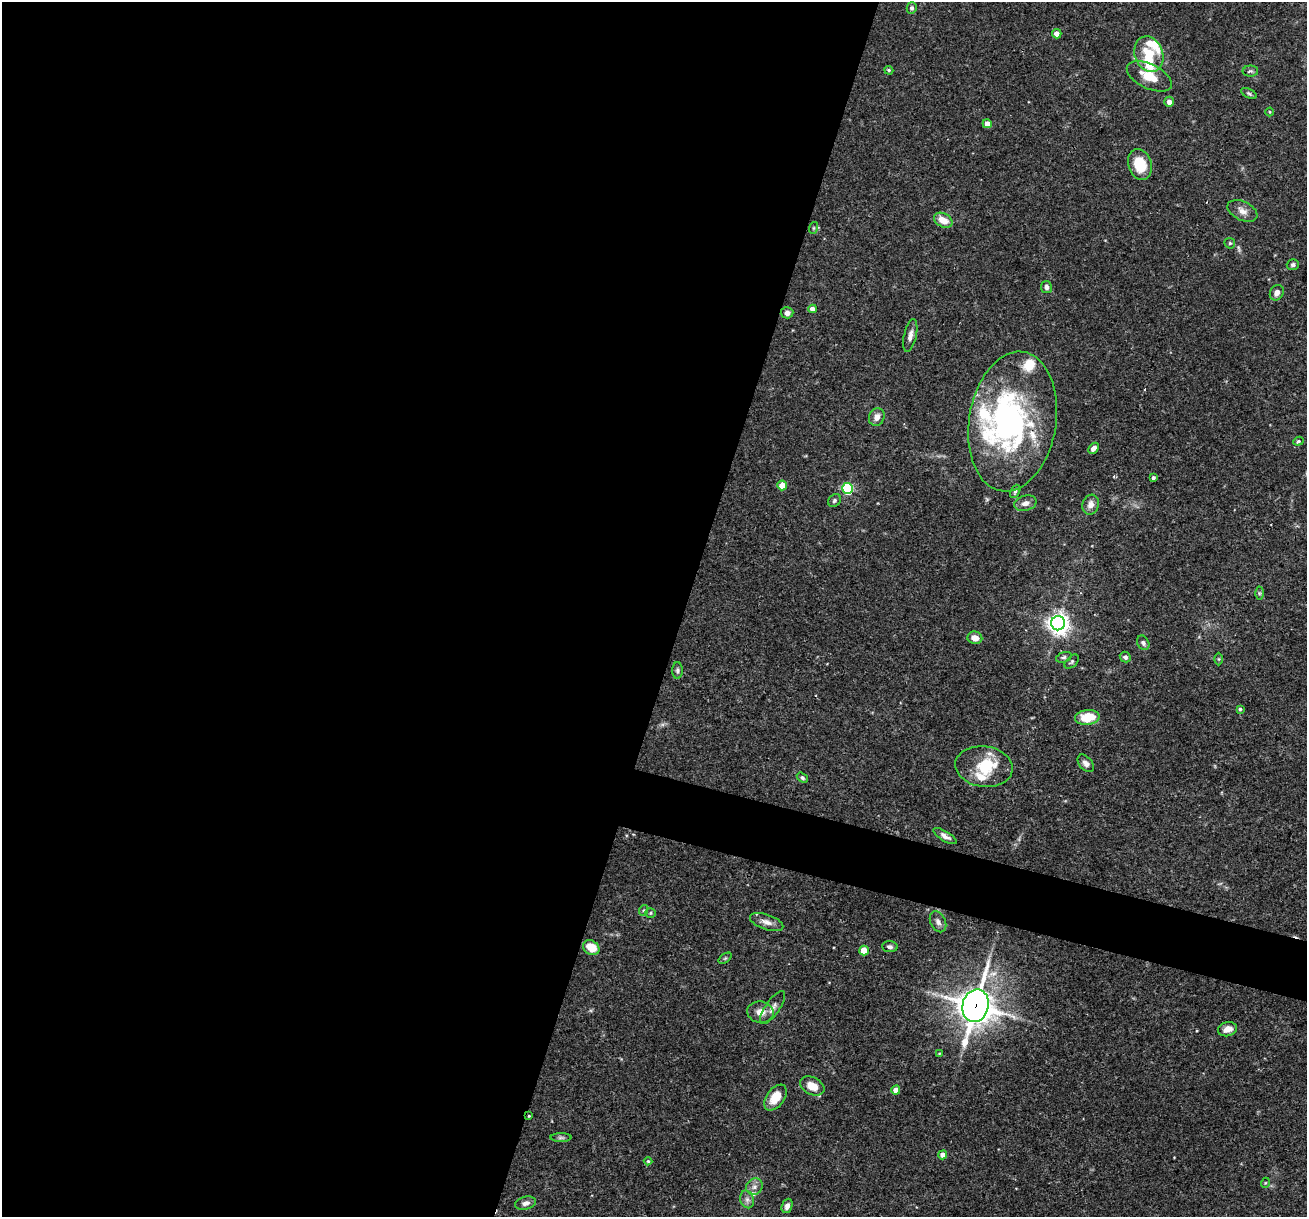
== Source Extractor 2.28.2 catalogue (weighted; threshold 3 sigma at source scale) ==
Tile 5 of 4 x 4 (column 1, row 2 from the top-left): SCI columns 1-1305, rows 2682-3896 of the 5220 x 5237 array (HDU 1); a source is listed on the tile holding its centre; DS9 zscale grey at full resolution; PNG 1309 x 1219 px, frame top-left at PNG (2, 2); each listed source drawn as its Kron ellipse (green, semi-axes under 4 px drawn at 4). Shown black and unused: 55% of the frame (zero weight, under 3 of 4 exposures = <1% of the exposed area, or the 3 px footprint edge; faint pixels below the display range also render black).
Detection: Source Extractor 2.28.2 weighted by HDU 2 'WHT'; one run over the whole footprint, this tile lists its part. Background 0.0756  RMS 0.0036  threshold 0.016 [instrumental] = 3 sigma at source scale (4.5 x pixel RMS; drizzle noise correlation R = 1.50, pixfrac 1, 0.05/0.05 arcsec/px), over >= 5 px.
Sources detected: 83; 1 too faint to see at this stretch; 2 inside a brighter object's white glare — neither listed nor drawn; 8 inside a brighter listed object's ellipse — not listed separately; the other 72 listed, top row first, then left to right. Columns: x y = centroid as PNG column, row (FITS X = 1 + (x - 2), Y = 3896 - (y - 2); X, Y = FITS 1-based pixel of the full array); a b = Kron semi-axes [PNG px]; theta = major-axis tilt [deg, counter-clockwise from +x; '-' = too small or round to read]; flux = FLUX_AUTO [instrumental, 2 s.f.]
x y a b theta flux
912 8 5 5 - 0.98
1057 34 5 4 - 2.4
1149 54 18 14 -69 9.7
889 70 4 3 - 0.44
1250 71 8 5 1 0.8
1149 76 24 12 -26 7.8
1249 93 8 4 -27 0.71
1169 102 5 4 - 2.2
1270 112 4 3 - 0.3
987 124 4 4 - 3.4
1140 165 16 11 -71 9.9
1242 211 16 9 -25 2.7
943 220 10 6 -27 4.1
813 228 6 3 71 0.4
1230 243 6 5 - 0.52
1293 265 6 5 - 0.76
1046 287 6 5 - 1.2
1277 293 8 6 61 1.7
812 309 4 4 - 2.3
787 313 6 5 - 1.7
910 335 16 6 78 2
877 417 9 7 68 2.5
1013 422 70 43 81 90
1298 441 5 4 - 0.53
1094 448 6 4 46 1.7
1153 478 3 3 - 0.73
782 485 5 4 - 5.1
848 488 5 5 - 38
1015 491 7 4 63 0.65
834 500 7 5 47 0.79
1025 503 11 7 14 2
1091 505 10 8 71 2.4
1259 593 6 4 90 0.54
1058 623 7 7 - 240
975 638 7 6 - 2.9
1143 643 8 5 -61 0.92
1064 657 8 5 19 0.7
1125 657 5 5 - 0.83
1219 659 6 4 -90 0.45
1072 662 8 5 45 0.68
677 671 8 5 90 0.79
1240 709 3 3 - 0.49
1087 717 12 7 6 8.7
1086 763 10 6 -50 1.4
984 767 29 20 -7 12
802 778 6 4 -34 0.67
945 836 13 5 -31 1.7
644 910 5 3 - 0.35
650 913 5 5 - 0.5
767 922 17 7 -19 2.4
938 922 11 7 -63 1.6
890 947 8 5 -5 0.94
591 948 8 7 - 6
864 951 5 4 - 7.6
725 958 7 4 36 0.59
975 1006 16 13 75 630
773 1008 19 7 55 2.2
760 1012 13 10 -10 3.2
1227 1029 10 7 15 3
939 1053 4 2 - 0.24
812 1086 13 8 -27 5.1
896 1090 4 4 - 2.5
775 1097 15 8 53 6.4
529 1116 4 4 - 0.37
561 1138 10 4 0 0.71
943 1155 4 4 - 2.7
648 1161 4 4 - 0.43
1265 1183 5 3 - 0.3
754 1187 9 7 44 1.6
747 1199 9 6 -75 1.4
526 1203 10 6 14 1.4
787 1206 7 5 68 1.8
Overlapping masked pixels (flux is a lower limit): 3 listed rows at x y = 1013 422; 975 1006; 529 1116